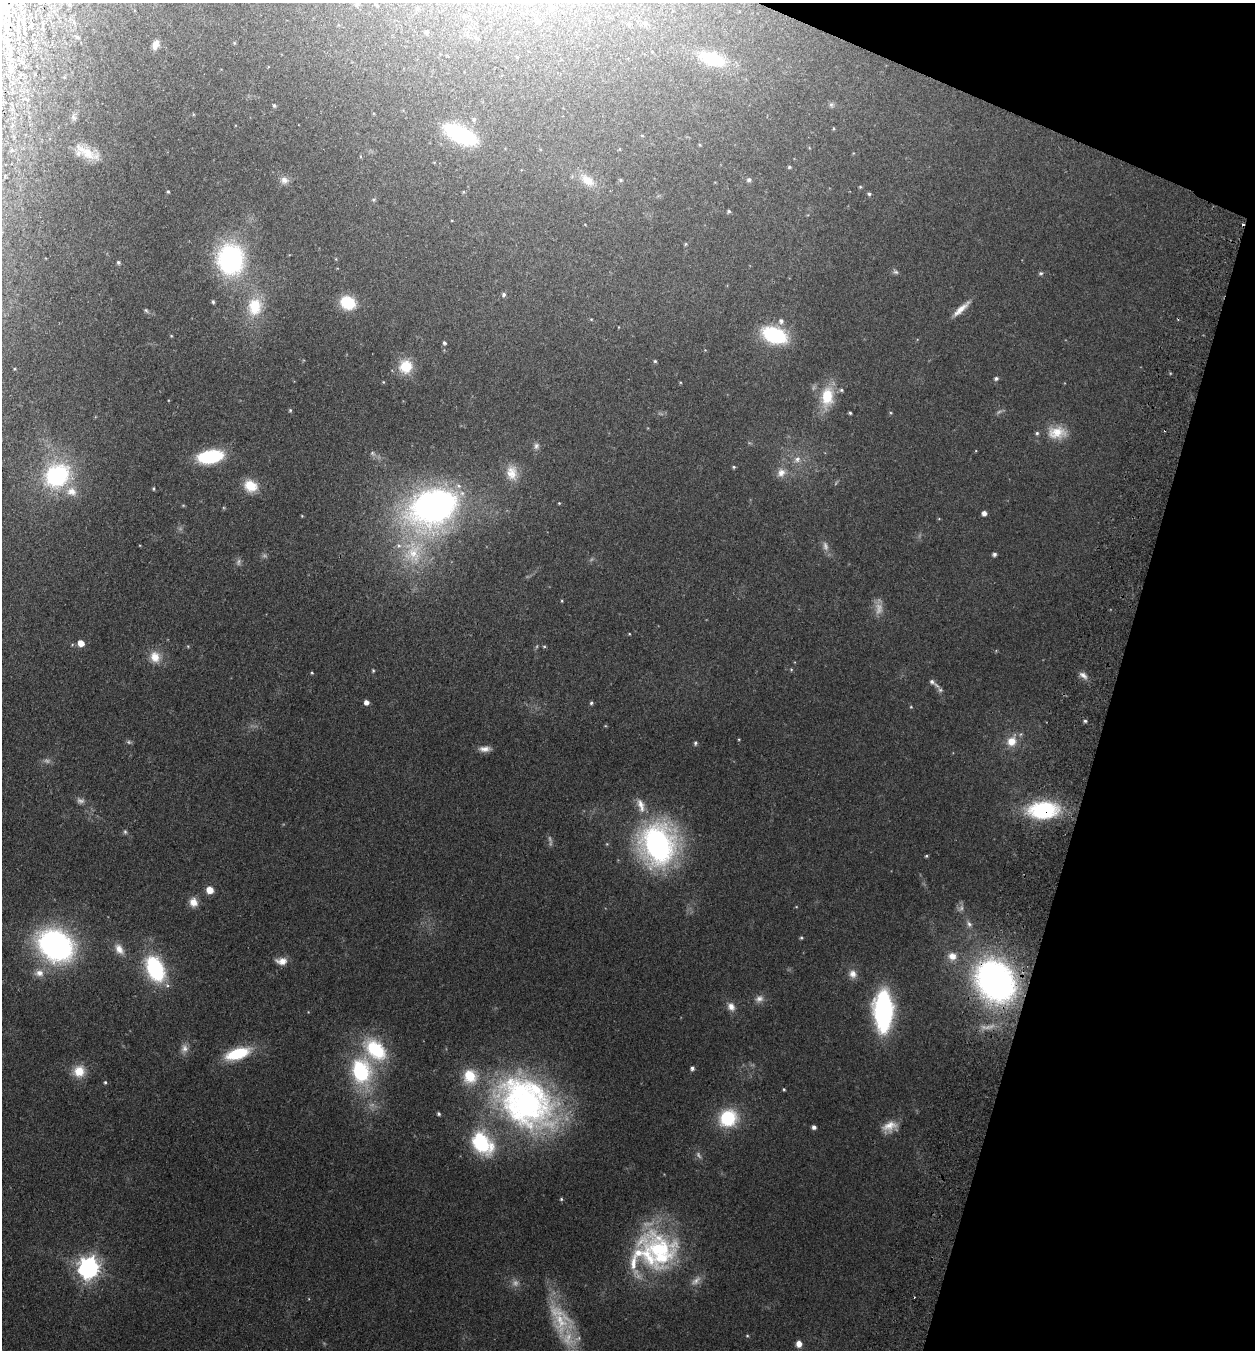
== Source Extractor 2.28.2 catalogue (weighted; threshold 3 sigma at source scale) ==
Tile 8 of 4 x 4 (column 4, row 2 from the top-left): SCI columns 3949-5201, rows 2721-4068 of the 5519 x 5440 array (HDU 1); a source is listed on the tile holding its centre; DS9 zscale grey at full resolution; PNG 1257 x 1352 px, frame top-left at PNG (2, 3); no overlay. Shown black and unused: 15% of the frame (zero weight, under 2 of 3 exposures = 3% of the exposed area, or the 3 px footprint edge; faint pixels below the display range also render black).
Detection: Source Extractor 2.28.2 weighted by HDU 2 'WHT'; one run over the whole footprint, this tile lists its part. Background 0.0925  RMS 0.0083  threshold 0.0372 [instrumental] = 3 sigma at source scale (4.5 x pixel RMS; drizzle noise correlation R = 1.50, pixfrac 1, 0.05/0.05 arcsec/px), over >= 5 px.
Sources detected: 172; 22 too faint to see at this stretch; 3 cosmic-ray / hot-pixel residue — not listed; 7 inside a brighter listed object's ellipse — not listed separately; the other 140 listed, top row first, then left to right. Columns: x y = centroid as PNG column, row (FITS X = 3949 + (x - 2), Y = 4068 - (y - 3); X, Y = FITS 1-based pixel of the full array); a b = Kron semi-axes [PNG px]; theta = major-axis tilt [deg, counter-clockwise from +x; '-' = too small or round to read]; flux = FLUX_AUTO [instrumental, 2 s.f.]
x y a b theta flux
357 4 5 5 - 1.8
376 5 6 3 -46 0.79
7 7 13 5 18 3.4
552 7 5 5 - 1.7
539 21 4 4 - 1.7
645 23 10 6 -15 3.1
31 25 5 3 - 0.76
7 31 23 4 81 3.6
426 32 5 4 - 1.6
77 37 6 4 -21 1.4
477 38 5 5 - 1.3
234 43 4 4 - 0.81
155 45 10 6 70 5.9
652 52 3 2 - 0.47
517 57 3 3 - 0.56
712 59 31 15 -17 39
64 77 4 3 - 0.55
831 104 7 7 - 1.9
274 105 6 5 - 1.3
73 117 10 7 -89 2.5
474 119 6 5 - 1.7
833 128 5 3 - 0.75
460 134 25 11 -26 100
642 135 5 3 - 0.63
620 149 5 3 - 0.71
86 152 32 13 -28 18
789 167 5 4 - 1.1
284 180 11 10 - 4.9
587 180 22 12 -38 14
621 180 5 4 - 1.1
749 180 6 5 - 2.1
860 187 4 4 - 0.87
168 192 3 3 - 0.92
463 192 5 3 - 0.74
869 194 5 4 - 1.4
373 200 6 6 - 1.4
729 211 5 4 - 1.5
686 244 5 4 - 0.99
230 259 34 29 -83 120
118 262 5 5 - 1.5
895 272 9 5 -2 1.9
1041 273 6 5 - 1.6
504 295 6 5 - 1.9
213 302 4 4 - 1.4
348 303 13 11 -28 33
255 306 27 21 79 32
961 309 27 7 43 8.9
146 310 6 4 -23 1.2
591 319 5 4 - 0.81
781 321 7 7 - 3.3
619 327 3 2 - 0.5
774 335 25 15 -20 61
171 336 4 4 - 0.73
444 343 4 4 - 1.5
705 350 4 4 - 0.58
655 361 5 4 - 1.2
406 366 16 15 - 21
14 369 4 2 - 0.61
996 378 5 5 - 1.8
383 382 4 4 - 0.75
827 397 25 15 82 30
290 410 5 4 - 1
850 413 3 3 - 1.1
1057 433 26 17 -1 18
536 446 9 7 77 2.8
372 453 7 6 - 2.1
210 456 25 12 10 55
797 459 11 10 - 6
734 467 5 4 - 1.1
512 473 21 14 -82 13
781 473 13 11 53 7.4
57 475 27 23 31 98
251 486 16 13 -29 17
153 489 4 3 - 0.95
559 503 3 3 - 0.7
432 507 43 32 25 370
984 513 5 5 - 3.8
302 516 4 3 - 0.65
413 552 43 31 83 62
994 554 5 4 - 2.3
562 601 4 4 - 0.76
629 634 4 3 - 0.64
81 643 5 5 - 10
188 646 5 4 - 0.86
544 646 5 3 - 0.87
155 657 16 14 -71 12
791 669 5 4 - 0.92
373 671 5 4 - 1
312 673 4 4 - 0.84
1083 675 13 7 -38 4.5
932 682 9 6 -39 2.4
940 690 9 6 -43 2.2
366 702 5 4 - 4.6
591 703 5 4 - 1.4
1085 721 4 4 - 1.4
605 726 5 3 - 0.68
739 739 4 2 - 0.61
1012 741 13 10 59 13
695 743 5 4 - 1.5
485 749 15 7 2 5.4
641 805 22 10 -70 11
1043 810 29 17 3 78
125 832 7 5 -75 1.5
658 845 31 27 -85 260
926 856 4 4 - 1.1
210 890 6 6 - 10
193 902 11 9 -75 7.7
796 907 5 3 - 0.64
969 924 10 6 -50 2.8
801 938 4 4 - 1.1
55 945 27 22 -32 270
119 949 17 10 -56 8.7
952 956 11 10 - 7.3
281 961 14 8 -2 7.3
155 969 26 16 -66 79
39 973 12 10 -4 7.2
853 974 12 11 - 6.4
995 981 38 30 -53 310
759 999 12 9 26 5
731 1007 12 9 -60 5.8
883 1011 24 11 -90 260
184 1048 13 9 82 5.3
375 1050 29 19 -45 55
238 1053 25 11 18 40
692 1068 5 4 - 2.4
79 1071 15 14 - 15
361 1071 22 16 -78 86
105 1082 5 4 - 1.1
784 1089 4 3 - 0.86
526 1102 80 56 -38 300
439 1114 4 4 - 1.6
728 1118 21 19 32 40
814 1127 5 4 - 2.6
890 1127 20 13 19 11
482 1143 23 15 -51 72
561 1199 4 4 - 1.1
660 1251 61 44 -56 120
89 1268 8 8 - 580
747 1336 4 4 - 0.84
799 1344 6 5 - 6.1
Overlapping masked pixels (flux is a lower limit): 2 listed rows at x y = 1043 810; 995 981
Isophote crosses this tile's border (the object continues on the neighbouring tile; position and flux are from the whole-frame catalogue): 1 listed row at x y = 7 31